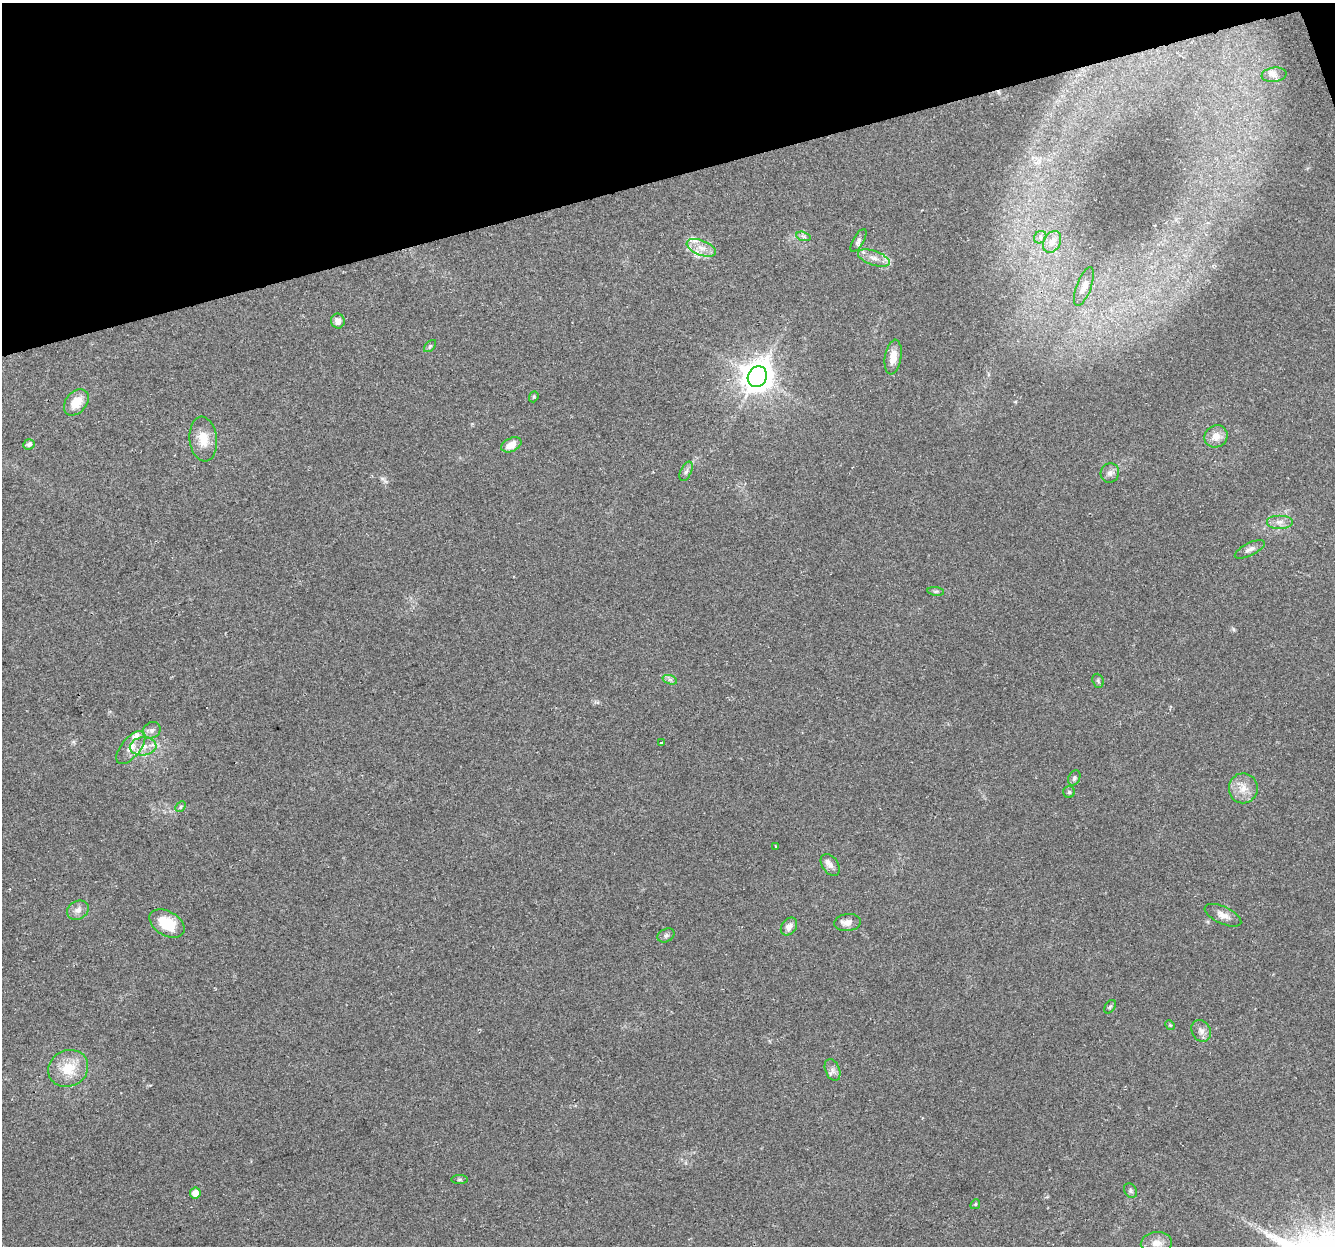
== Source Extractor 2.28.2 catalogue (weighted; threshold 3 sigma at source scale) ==
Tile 3 of 4 x 4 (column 3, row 1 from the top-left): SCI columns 2698-4030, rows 3804-5047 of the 5397 x 5168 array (HDU 1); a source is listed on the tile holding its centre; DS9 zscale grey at full resolution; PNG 1337 x 1248 px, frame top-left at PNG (2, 3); each listed source drawn as its Kron ellipse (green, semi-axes under 4 px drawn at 4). Shown black and unused: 14% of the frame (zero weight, under 2 of 3 exposures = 2% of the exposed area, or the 3 px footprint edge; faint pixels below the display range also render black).
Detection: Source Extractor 2.28.2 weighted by HDU 2 'WHT'; one run over the whole footprint, this tile lists its part. Background 0.0744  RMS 0.0084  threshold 0.0379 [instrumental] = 3 sigma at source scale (4.5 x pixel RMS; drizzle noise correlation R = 1.50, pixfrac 1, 0.0396/0.0396 arcsec/px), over >= 5 px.
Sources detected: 57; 1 cosmic-ray / hot-pixel residue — neither listed nor drawn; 5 inside a brighter listed object's ellipse — not listed separately; the other 51 listed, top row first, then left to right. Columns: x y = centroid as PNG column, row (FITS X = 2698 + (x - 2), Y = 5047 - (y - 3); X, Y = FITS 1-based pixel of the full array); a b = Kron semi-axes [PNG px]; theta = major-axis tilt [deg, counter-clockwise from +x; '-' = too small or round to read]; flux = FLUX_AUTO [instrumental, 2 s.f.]
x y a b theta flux
1274 75 12 7 8 3.8
803 236 7 4 -18 1.8
1040 237 7 5 48 2.1
859 240 13 5 60 2.8
1052 242 11 8 61 6.2
701 248 15 7 -22 8
874 258 17 7 -19 6.5
1084 287 20 7 70 5.3
338 321 7 7 - 5.6
430 346 7 4 45 1.3
893 357 17 8 81 10
757 377 11 9 63 1400
534 397 6 4 70 1
76 402 15 10 49 14
1216 436 12 11 - 8.4
203 439 22 14 -84 14
29 444 5 5 - 2.4
511 445 11 6 25 9.7
686 471 10 5 65 2.5
1110 473 10 9 - 3.7
1279 522 13 7 0 4.9
1250 549 16 6 26 4.1
936 591 8 4 -7 1.5
670 680 7 4 -19 2
1098 681 7 5 -69 1.4
152 730 9 7 27 3
661 742 4 2 - 0.83
143 746 13 9 4 7.5
131 747 20 9 51 8.4
1074 778 8 5 64 1.8
1243 788 15 14 - 10
1069 792 6 6 - 1.4
181 807 6 4 45 1.1
775 846 3 2 - 0.64
830 865 12 8 -54 4.4
78 910 11 9 30 5
1223 915 20 8 -25 6.4
848 922 13 8 7 5.5
167 923 19 12 -30 24
789 926 10 7 54 4.9
666 935 9 6 28 2.3
1110 1007 7 5 53 1.3
1170 1025 5 4 - 0.87
1201 1031 11 9 -60 4.4
68 1068 20 18 26 21
832 1070 11 7 -68 3.8
459 1179 8 4 0 1.3
1130 1191 8 6 -56 1.8
195 1193 5 5 - 7.7
975 1204 5 4 - 1.1
1156 1243 15 11 5 9.2
Isophote crosses this tile's border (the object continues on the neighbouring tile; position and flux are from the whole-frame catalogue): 1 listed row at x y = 1156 1243